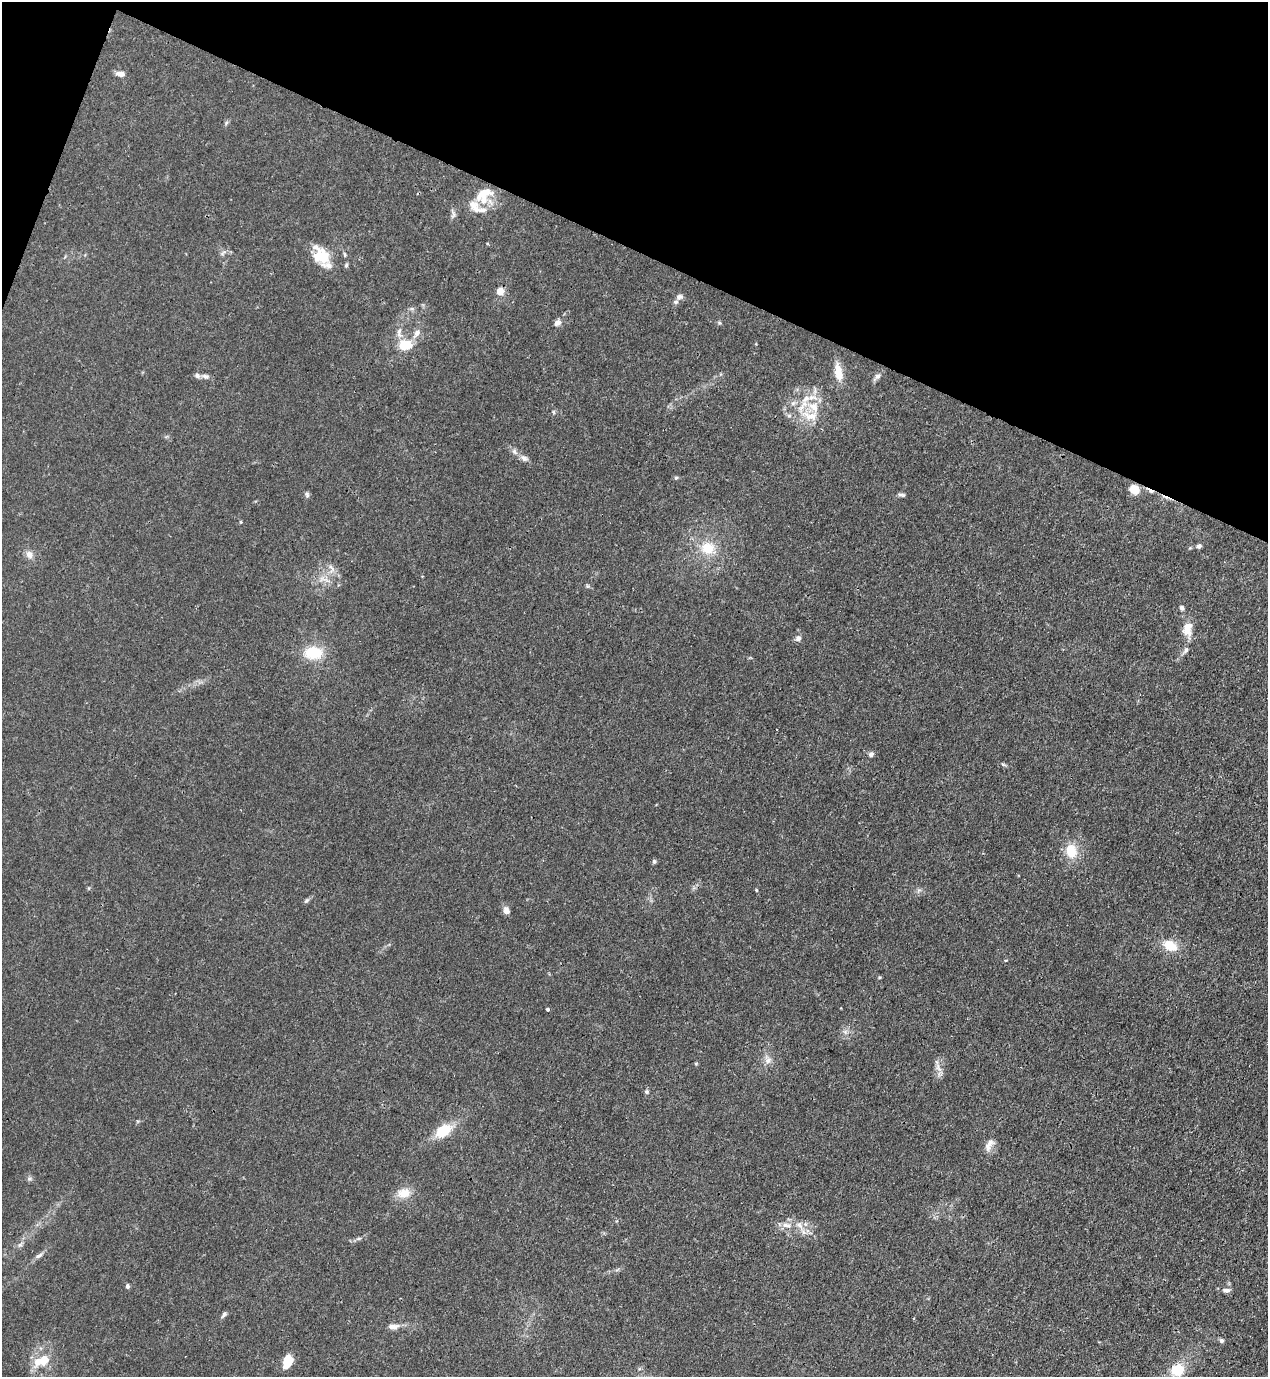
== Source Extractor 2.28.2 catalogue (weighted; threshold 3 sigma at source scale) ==
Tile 2 of 4 x 4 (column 2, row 1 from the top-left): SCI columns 1619-2884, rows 4165-5539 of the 5638 x 5578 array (HDU 1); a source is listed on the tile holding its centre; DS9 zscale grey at full resolution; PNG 1270 x 1379 px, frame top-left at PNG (2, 2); no overlay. Shown black and unused: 19% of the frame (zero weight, under 3 of 4 exposures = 7% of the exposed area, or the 3 px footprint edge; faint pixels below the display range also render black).
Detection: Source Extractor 2.28.2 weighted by HDU 2 'WHT'; one run over the whole footprint, this tile lists its part. Background 0.0148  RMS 0.0025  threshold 0.0113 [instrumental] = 3 sigma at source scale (4.5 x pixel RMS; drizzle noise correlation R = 1.50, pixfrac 1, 0.05/0.05 arcsec/px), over >= 5 px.
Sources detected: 72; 2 cosmic-ray / hot-pixel residue — not listed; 7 inside a brighter listed object's ellipse — not listed separately; the other 63 listed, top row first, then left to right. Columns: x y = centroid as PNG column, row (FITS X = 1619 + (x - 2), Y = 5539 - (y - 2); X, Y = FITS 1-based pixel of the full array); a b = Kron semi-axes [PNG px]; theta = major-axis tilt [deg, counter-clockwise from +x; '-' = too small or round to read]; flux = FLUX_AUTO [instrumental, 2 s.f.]
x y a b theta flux
120 74 10 6 -7 1.5
226 123 6 4 72 0.39
484 193 24 11 30 5.1
321 255 24 17 -50 6.6
345 255 6 4 -83 0.37
346 265 6 4 66 0.42
500 291 5 4 - 6.1
679 297 9 7 19 0.87
557 323 10 7 38 1.1
399 333 18 6 87 1.7
417 333 12 7 51 1.4
405 345 17 12 -1 5.3
838 372 23 9 -80 3.7
206 376 9 6 -10 0.86
878 376 9 6 24 0.87
806 398 16 8 40 3
793 403 6 5 - 0.59
810 416 25 13 -10 5.4
514 451 10 6 -52 0.92
524 458 10 7 -23 0.99
676 478 5 5 - 0.36
1134 489 10 9 - 3.5
307 494 8 5 -75 0.53
901 495 13 4 -5 0.6
241 522 5 3 - 0.24
1199 546 5 5 - 0.76
708 548 17 16 - 5.4
29 554 10 9 - 1.5
331 568 15 6 -67 1.4
1182 608 6 4 -73 0.7
1187 629 19 11 86 3.5
798 638 7 6 - 0.85
1186 650 9 5 56 0.71
313 653 22 14 1 7.6
871 754 6 6 - 0.79
1071 851 17 13 -77 5
654 861 6 5 - 0.41
756 890 4 4 - 0.24
306 900 8 5 39 0.52
506 910 9 7 -75 1.2
1170 945 16 11 -27 4.6
547 1009 4 4 - 0.35
845 1032 7 4 -19 0.54
768 1060 11 6 52 1.1
696 1063 6 4 0 0.24
938 1068 12 6 -52 1.1
646 1091 5 5 - 0.43
443 1131 21 13 33 6.1
988 1147 13 8 -86 1.4
403 1193 17 12 9 3.5
786 1225 13 6 -9 1.5
799 1225 11 7 -36 1.6
358 1238 7 4 2 0.45
20 1245 7 5 29 0.57
39 1256 12 5 32 0.83
127 1286 6 5 - 0.51
1226 1290 10 6 -3 1
224 1314 9 5 54 0.59
393 1326 16 7 4 1.6
1221 1340 6 5 - 0.59
44 1360 16 11 71 3.5
288 1361 11 7 74 7.8
1177 1370 16 14 19 5.9
Unlisted compact peaks at least as high as the median listed source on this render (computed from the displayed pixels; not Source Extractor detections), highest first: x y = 1003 764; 719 323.